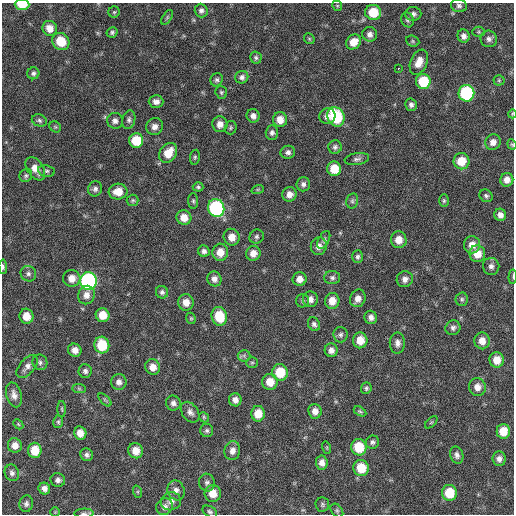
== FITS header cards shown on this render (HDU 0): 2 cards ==
NAXIS1  =                  512 / Axis length
NAXIS2  =                  512 / Axis length

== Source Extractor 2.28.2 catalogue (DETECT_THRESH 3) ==
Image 512 x 512 px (HDU 0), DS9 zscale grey, 1 PNG px = 1 image px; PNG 516 x 516 px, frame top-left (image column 1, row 512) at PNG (2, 3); each listed source drawn as its Kron ellipse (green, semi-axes under 4 px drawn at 4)
Background 147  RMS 13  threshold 37.9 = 3 sigma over >= 5 px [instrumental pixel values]
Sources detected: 172; all 172 listed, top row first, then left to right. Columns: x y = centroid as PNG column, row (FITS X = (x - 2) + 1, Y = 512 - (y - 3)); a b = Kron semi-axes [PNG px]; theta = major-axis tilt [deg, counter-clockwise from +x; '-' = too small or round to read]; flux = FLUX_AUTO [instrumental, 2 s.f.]
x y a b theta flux
22 5 7 5 -2 18000
337 6 5 5 - 1000
459 6 8 6 -15 2500
201 10 7 6 - 2600
114 12 5 5 - 1200
373 12 8 7 - 22000
413 14 8 7 - 2900
167 17 8 4 57 1600
407 20 7 6 - 1900
50 28 7 7 - 7900
112 32 5 5 - 1800
479 32 6 5 - 1300
370 34 7 7 - 4100
464 36 7 6 - 3600
309 39 6 5 - 1100
489 39 8 8 - 3300
413 41 7 5 -22 1200
61 42 9 8 - 21000
353 42 8 7 - 9900
256 58 6 6 - 1800
419 62 13 8 67 8800
398 69 3 2 - 4000
33 73 6 6 - 2200
242 77 6 6 - 2800
217 80 7 6 - 2100
499 80 5 5 - 1000
423 81 7 7 - 30000
221 92 6 5 - 1500
466 93 8 8 - 88000
156 102 7 6 - 3900
411 105 6 5 - 2600
512 114 4 3 - 630
253 116 7 6 - 4100
327 116 8 7 - 4800
336 117 10 8 -65 55000
39 120 8 6 -23 1900
129 120 9 6 75 2800
280 120 7 7 - 8500
115 121 8 8 - 3600
220 124 8 7 - 5800
155 126 9 8 - 4700
55 127 6 5 - 1200
231 128 7 6 - 1500
272 132 7 6 - 2500
136 140 7 7 - 23000
493 142 8 7 - 5300
512 144 5 4 - 1000
335 147 7 6 - 2500
288 152 7 6 - 3100
168 153 11 8 55 15000
195 157 7 5 81 1400
357 159 12 6 8 2800
461 161 8 8 - 16000
35 169 13 8 -56 9000
334 169 7 7 - 16000
46 171 8 5 -9 2000
26 176 7 6 - 1800
507 180 7 6 - 6100
303 184 7 6 - 3200
198 187 5 4 - 1600
95 189 7 7 - 2800
258 189 6 4 19 1100
118 192 9 8 - 12000
289 194 7 7 - 5600
486 196 7 6 - 2000
133 200 6 6 - 1500
193 201 8 5 -89 1700
352 201 8 5 77 1800
444 201 6 5 - 1400
216 208 9 8 - 110000
500 215 6 6 - 4500
184 218 7 7 - 9200
232 237 8 8 - 7700
257 237 7 6 - 2100
324 240 10 5 62 2100
399 240 8 8 - 9000
472 245 8 8 - 7500
319 246 9 8 - 5100
204 251 6 5 - 3000
220 252 8 8 - 10000
253 253 7 7 - 6800
477 254 8 8 - 12000
357 257 6 5 - 1900
491 266 8 8 - 3500
3 267 7 3 -87 1700
28 274 8 7 - 2800
513 277 7 3 85 900
72 278 8 8 - 8000
332 278 8 6 -1 2500
214 279 7 7 - 4400
300 279 7 6 - 6000
405 279 8 7 - 4400
88 281 9 8 - 190000
162 292 6 6 - 2200
86 295 9 8 - 5600
358 298 9 7 66 6100
310 299 8 7 - 5000
462 299 7 6 - 1800
302 301 6 6 - 1800
332 301 8 7 - 9000
186 302 8 7 - 8200
103 315 7 6 - 13000
26 316 7 7 - 10000
219 316 9 7 -75 25000
371 317 7 6 - 3900
191 318 6 4 -68 1100
314 324 7 5 -56 2500
453 328 8 7 - 2800
340 335 8 7 - 2600
360 340 8 7 - 12000
482 341 8 7 - 7700
397 343 10 7 89 4300
102 345 8 7 - 27000
75 350 7 6 - 6100
331 350 7 6 - 4300
244 356 6 6 - 1800
497 360 8 7 - 11000
40 362 8 7 - 2600
252 363 6 5 - 1400
27 366 14 7 49 4500
153 367 8 7 - 7700
85 371 7 6 - 2700
280 372 8 8 - 24000
119 382 8 7 - 4300
270 382 8 8 - 12000
477 387 9 8 - 6800
366 388 6 5 - 1700
79 389 7 4 -1 1400
14 395 13 7 -74 5100
105 400 8 4 -45 1400
235 400 6 6 - 4800
173 403 7 7 - 3400
62 409 8 3 -89 1100
315 411 7 6 - 5600
360 411 7 4 -30 1400
190 412 11 8 -55 4300
258 414 8 7 - 12000
204 417 5 4 - 1200
58 422 6 5 - 1500
431 422 7 3 44 1000
18 424 6 4 -46 1000
207 431 6 6 - 2000
503 431 7 6 - 15000
80 433 7 6 - 7200
372 442 7 6 - 2300
15 445 7 7 - 5900
359 447 8 7 - 25000
327 448 6 4 -72 980
35 450 7 7 - 16000
136 451 8 7 - 8900
232 451 9 8 - 5700
87 455 6 6 - 2600
457 455 8 6 -73 2900
499 459 7 6 - 3900
322 462 7 6 - 4800
361 468 8 7 - 21000
12 473 8 7 - 2800
58 480 7 7 - 3100
207 483 9 8 - 2800
44 488 6 5 - 4100
176 490 10 8 -70 4900
138 492 6 4 -72 1300
213 493 8 8 - 10000
449 493 8 7 - 22000
171 501 10 9 - 5400
26 504 8 7 - 2600
322 504 7 7 - 1700
165 507 9 8 - 3700
337 510 7 5 -50 1700
55 512 5 5 - 930
210 512 8 5 -32 1900
84 513 10 4 2 1800
At the frame edge (FLAGS 8, measured only in part): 6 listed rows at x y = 22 5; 512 114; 512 144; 3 267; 513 277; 84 513